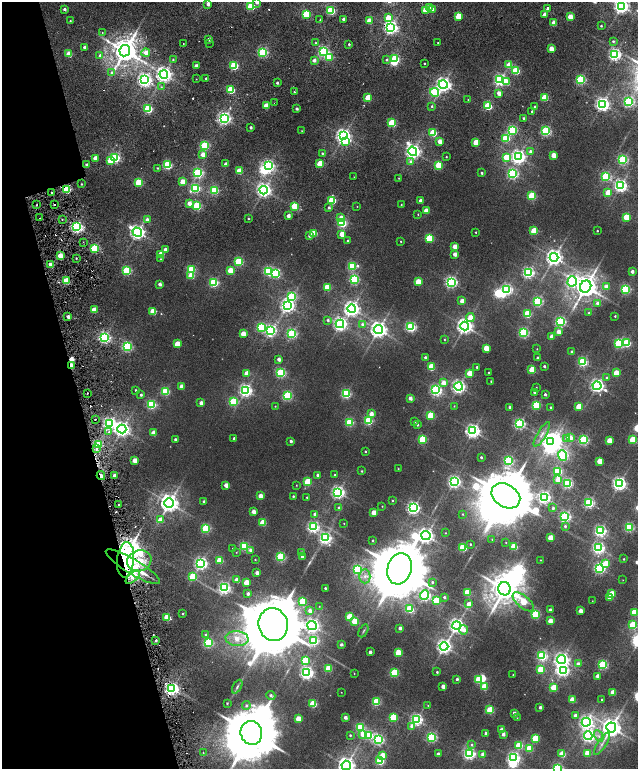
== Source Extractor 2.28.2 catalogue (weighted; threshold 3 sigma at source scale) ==
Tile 5 of 4 x 4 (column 1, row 2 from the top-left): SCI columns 236-1506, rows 3294-4826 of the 5576 x 6577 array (HDU 1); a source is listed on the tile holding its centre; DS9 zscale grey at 2 x 2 block average (1 PNG px = mean of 2 x 2 image px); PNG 640 x 771 px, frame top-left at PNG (2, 2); each listed source drawn as its Kron ellipse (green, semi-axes under 4 px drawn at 4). Shown black and unused: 14% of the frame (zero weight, under 2 of 6 exposures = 9% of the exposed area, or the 3 px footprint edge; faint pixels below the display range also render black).
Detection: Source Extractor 2.28.2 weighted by HDU 2 'WHT'; one run over the whole footprint, this tile lists its part. Background 0.0104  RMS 0.0064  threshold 0.0261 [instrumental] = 3 sigma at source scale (4.09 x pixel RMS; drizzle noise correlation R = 1.36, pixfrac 0.8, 0.0396/0.0396 arcsec/px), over >= 5 px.
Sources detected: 519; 1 too faint to see at this stretch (2 x 2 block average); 14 inside a brighter object's white glare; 6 cosmic-ray / hot-pixel residue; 2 long thin detections or spike segments (spike, bleed or trail) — neither listed nor drawn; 1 inside a brighter listed object's ellipse — not listed separately; the other 495 listed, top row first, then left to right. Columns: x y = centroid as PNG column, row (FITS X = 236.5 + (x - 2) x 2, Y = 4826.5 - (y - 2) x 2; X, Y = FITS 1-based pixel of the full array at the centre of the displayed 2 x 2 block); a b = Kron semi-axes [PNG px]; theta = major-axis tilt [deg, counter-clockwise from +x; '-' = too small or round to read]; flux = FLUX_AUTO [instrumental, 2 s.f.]
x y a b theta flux
257 2 3 3 - 5.2
208 4 3 3 - 5.3
251 6 3 3 - 77
621 6 4 4 - 520
429 8 3 3 - 28
547 8 3 2 - 14
64 9 3 3 - 3.3
433 9 3 3 - 8.6
331 10 3 3 - 120
425 10 3 3 - 23
306 14 3 3 - 70
545 15 3 3 - 14
458 16 3 3 - 37
570 17 3 3 - 24
388 18 4 3 - 29
343 19 3 2 - 3.2
320 20 2 2 - 0.69
70 21 2 2 - 1.1
369 21 3 3 - 18
554 23 3 3 - 21
601 26 2 2 - 1.4
391 27 4 4 - 430
103 33 2 2 - 1.3
209 39 3 2 - 4.7
613 41 3 2 - 1.8
438 42 2 2 - 1.3
183 43 2 2 - 0.73
209 43 2 2 - 1.9
315 43 3 3 - 1.6
349 44 2 2 - 1.5
84 47 3 3 - 2.9
551 49 3 3 - 21
125 51 5 5 - 2000
146 52 4 4 - 9.8
263 52 3 3 - 180
323 52 3 3 - 200
69 54 3 3 - 24
615 54 4 4 - 300
100 55 3 3 - 2.5
329 57 3 3 - 72
386 59 3 3 - 1.9
395 59 3 3 - 130
173 60 2 2 - 2.5
314 60 3 3 - 5.3
424 63 2 2 - 1
509 65 3 3 - 27
196 66 3 3 - 6.7
234 66 3 3 - 110
516 71 3 3 - 77
111 72 3 3 - 3.6
164 74 4 4 - 520
206 78 2 2 - 1.6
196 79 2 2 - 0.55
145 80 4 4 - 400
500 80 4 4 - 290
580 80 3 3 - 150
507 82 4 3 - 18
277 83 2 2 - 2.5
443 84 4 4 - 460
161 87 3 2 - 1.4
231 90 3 3 - 70
294 92 2 2 - 1.5
434 92 4 4 - 130
499 93 3 2 - 11
545 97 3 3 - 66
368 98 3 3 - 46
468 100 2 2 - 0.49
629 102 3 3 - 180
274 103 2 2 - 0.7
602 104 4 4 - 410
266 106 3 3 - 20
432 106 3 3 - 1.6
488 106 3 3 - 93
535 106 2 2 - 2.1
148 109 3 3 - 110
297 109 2 2 - 3.7
532 111 2 2 - 1.4
224 118 4 4 - 360
523 118 2 2 - 1.8
392 123 3 3 - 90
251 127 2 2 - 3.7
512 130 3 3 - 160
302 131 2 2 - 0.51
546 131 3 3 - 180
433 133 3 3 - 82
343 136 4 4 - 480
506 138 3 3 - 91
439 141 3 2 - 14
345 142 4 3 - 84
476 142 3 3 - 32
204 146 3 3 - 120
413 151 5 4 - 520
530 151 3 3 - 4.2
322 153 3 2 - 1.7
203 155 3 3 - 16
553 155 3 3 - 22
446 157 2 2 - 0.99
506 157 3 3 - 42
518 157 4 4 - 420
95 158 3 3 - 13
115 158 4 3 - 170
110 160 3 3 - 26
623 160 3 3 - 180
411 162 4 4 - 5.4
226 164 2 2 - 5.8
320 164 3 3 - 55
86 165 3 2 - 3.3
167 165 3 3 - 120
439 165 3 3 - 69
268 166 4 4 - 280
157 168 2 2 - 0.96
239 171 3 3 - 30
198 173 3 3 - 190
482 173 2 2 - 1.9
513 174 4 3 - 200
606 176 3 3 - 120
354 177 2 2 - 0.68
399 178 2 2 - 0.71
139 182 3 3 - 85
183 182 3 3 - 27
81 184 2 2 - 1.1
620 186 4 4 - 340
195 188 4 3 - 140
67 189 3 3 - 110
214 190 3 3 - 110
264 190 4 4 - 470
51 192 2 2 - 1.3
608 193 3 3 - 38
532 196 3 3 - 89
332 200 3 3 - 83
420 201 3 2 - 7.8
189 203 3 3 - 12
54 204 2 2 - 2
401 204 2 2 - 0.79
37 205 2 2 - 1.1
197 206 3 3 - 120
295 206 3 3 - 88
357 206 2 2 - 0.57
329 208 3 3 - 2.5
426 211 3 3 - 20
418 214 2 2 - 0.8
288 216 2 2 - 7.9
626 217 3 3 - 55
40 218 2 2 - 0.75
341 218 3 3 - 15
147 219 3 3 - 4.6
248 219 2 2 - 1.1
62 220 2 2 - 1.5
342 223 3 3 - 150
77 227 3 3 - 290
534 231 3 3 - 56
597 231 2 2 - 1.2
137 232 5 4 - 460
476 232 2 2 - 0.95
314 233 3 3 - 40
342 234 3 3 - 21
309 236 3 3 - 3
429 238 3 3 - 73
347 240 3 2 - 1.1
401 241 2 2 - 0.82
83 242 2 2 - 1.1
455 247 3 3 - 20
95 248 4 3 - 120
165 249 3 2 - 5
161 254 3 3 - 29
455 254 3 2 - 9.7
60 256 3 2 - 23
554 257 4 4 - 650
76 258 2 2 - 1.1
161 259 3 2 - 0.9
239 262 3 3 - 120
51 265 3 2 - 24
352 266 4 3 - 110
191 269 3 3 - 89
230 270 3 3 - 32
127 271 3 3 - 130
268 271 3 3 - 140
632 271 2 2 - 6.9
276 273 4 3 - 130
528 273 4 4 - 250
191 276 3 3 - 27
354 279 3 3 - 150
66 281 3 3 - 60
572 281 5 4 - 220
214 282 3 3 - 140
418 282 3 3 - 39
451 282 4 4 - 280
160 284 3 2 - 5.6
606 286 4 4 - 8.6
327 287 3 3 - 62
586 287 6 5 - 1600
507 289 4 4 - 210
625 289 3 3 - 140
292 296 4 3 - 130
462 301 3 3 - 15
538 301 3 3 - 170
597 303 4 3 - 3.3
287 305 4 4 - 440
352 309 4 4 - 540
94 310 3 3 - 30
153 311 3 3 - 38
589 313 2 2 - 1.8
527 314 3 3 - 67
615 316 2 2 - 1.2
68 317 2 2 - 8.7
470 317 4 3 - 18
328 320 3 3 - 2.4
560 322 3 3 - 200
340 324 4 4 - 360
362 324 4 4 - 3.5
465 326 4 4 - 620
261 327 3 3 - 120
411 327 4 3 - 190
378 329 4 4 - 700
270 330 4 4 - 230
523 332 3 3 - 170
558 332 3 2 - 13
243 334 3 3 - 24
292 334 3 3 - 170
552 336 3 3 - 13
104 338 4 3 - 290
444 339 3 2 - 0.91
619 343 3 3 - 140
627 343 3 3 - 99
177 344 3 3 - 32
127 347 4 3 - 160
486 348 3 3 - 27
537 349 2 2 - 0.63
572 352 2 2 - 5.7
425 357 2 2 - 3.4
538 358 2 2 - 3.9
279 359 3 2 - 6.6
583 362 3 3 - 170
71 366 3 2 - 43
544 366 2 2 - 2.7
431 367 3 3 - 59
477 367 2 2 - 2.1
532 370 3 3 - 53
489 372 2 2 - 0.73
247 373 3 3 - 21
281 373 3 3 - 160
469 373 3 3 - 21
616 373 3 3 - 30
607 378 3 3 - 2.6
491 381 2 2 - 0.91
443 383 3 3 - 12
181 386 3 3 - 13
459 386 4 4 - 350
597 386 4 4 - 410
536 387 2 2 - 0.46
135 390 2 2 - 1.3
246 390 4 4 - 320
436 390 4 4 - 270
165 391 3 3 - 89
535 392 2 2 - 4.3
87 393 2 2 - 2.1
346 394 3 3 - 160
545 394 2 2 - 2.9
141 395 2 2 - 2.8
287 396 3 3 - 150
410 398 3 2 - 9.7
233 402 3 3 - 88
201 403 3 2 - 8.9
151 404 3 3 - 140
536 405 3 3 - 98
275 406 2 2 - 0.78
454 406 2 2 - 0.75
510 407 2 2 - 4.3
550 407 2 2 - 1.4
579 407 3 3 - 44
371 414 3 3 - 11
431 415 3 3 - 76
95 419 2 2 - 1.4
368 421 3 3 - 110
349 422 3 3 - 99
414 422 3 3 - 1.1
110 424 4 4 - 360
417 424 3 2 - 4.5
519 424 3 3 - 210
122 429 4 4 - 510
473 431 4 4 - 420
109 432 2 2 - 1.7
153 433 3 3 - 20
542 434 14 4 59 7.3
570 437 3 3 - 11
234 438 2 2 - 2.7
567 438 4 3 - 7.8
175 439 2 2 - 3.4
422 439 3 3 - 94
583 440 3 3 - 160
633 440 3 3 - 77
291 441 2 2 - 3.8
609 441 3 3 - 28
550 442 4 3 - 520
99 444 3 3 - 65
96 449 4 3 - 3.3
365 451 2 2 - 1.3
562 455 5 4 - 160
481 457 2 2 - 2.5
135 460 3 3 - 20
509 461 3 3 - 180
600 461 3 3 - 31
398 469 2 2 - 0.72
361 471 3 3 - 1.2
558 471 3 3 - 110
114 475 2 2 - 6.7
318 475 2 2 - 3.8
335 475 3 2 - 1.5
101 476 4 2 - 13
558 480 4 3 - 14
307 482 3 3 - 69
454 482 4 4 - 320
568 483 3 3 - 170
619 484 4 4 - 410
226 485 3 3 - 13
296 485 2 2 - 0.61
338 492 4 4 - 350
260 496 3 3 - 13
293 496 2 2 - 1.7
506 496 15 11 -32 12000
307 497 2 2 - 1.2
544 497 4 4 - 310
392 500 2 2 - 1.4
204 501 2 2 - 3
169 503 5 5 - 880
589 503 3 3 - 200
118 504 2 2 - 1.4
382 506 2 2 - 0.64
339 508 3 3 - 2.4
413 508 4 4 - 340
553 508 3 3 - 2.8
253 512 3 3 - 12
374 513 3 3 - 21
315 514 3 2 - 5.9
462 514 2 2 - 0.88
565 517 3 3 - 240
160 520 3 3 - 18
263 522 3 3 - 39
344 523 2 2 - 0.54
565 526 3 3 - 2.4
313 527 4 4 - 230
629 527 3 3 - 150
206 528 3 3 - 130
600 531 4 4 - 250
445 533 2 2 - 0.62
426 536 4 4 - 570
325 538 4 4 - 290
550 538 3 3 - 23
492 539 2 2 - 0.76
373 540 2 2 - 1
506 542 2 2 - 0.69
470 544 2 2 - 1.4
244 546 3 3 - 120
514 546 3 3 - 49
463 547 3 3 - 86
598 548 4 4 - 270
233 549 2 2 - 0.94
251 550 3 3 - 6
236 552 2 2 - 0.61
301 552 3 3 - 2
280 557 3 3 - 130
302 557 2 2 - 6.4
624 559 2 2 - 1.1
126 560 18 8 84 600
220 560 3 3 - 39
255 560 2 2 - 0.81
540 560 2 2 - 0.54
139 561 12 10 19 28
201 563 4 4 - 320
606 564 3 3 - 42
133 567 31 7 -31 340
599 568 4 3 - 230
358 569 3 3 - 160
399 569 16 12 74 14000
257 573 3 2 - 7.8
365 576 7 5 90 7.1
133 577 9 4 40 9.6
193 577 3 3 - 76
237 580 3 3 - 16
623 580 2 2 - 0.41
246 582 3 3 - 27
432 582 4 3 - 2
224 588 4 4 - 270
325 588 2 2 - 1.8
504 589 6 6 - 2500
467 592 3 3 - 61
248 594 2 2 - 5.1
612 594 3 3 - 38
424 595 5 4 - 280
444 597 3 3 - 2.6
610 597 3 3 - 15
436 600 3 3 - 72
302 601 3 3 - 69
592 601 2 2 - 0.51
523 602 13 6 -40 38
469 604 3 3 - 14
319 606 3 2 - 0.69
410 609 3 3 - 76
550 610 2 2 - 4.4
310 611 4 3 - 8.4
580 611 3 2 - 15
634 612 3 3 - 44
182 614 2 2 - 1.1
535 614 3 3 - 110
167 617 3 3 - 50
349 617 3 3 - 35
355 621 3 3 - 67
550 621 3 3 - 18
273 625 16 14 -75 19000
312 625 4 4 - 420
457 625 4 4 - 480
633 625 3 3 - 84
400 628 2 2 - 4.7
464 630 4 3 - 10
363 631 7 3 61 1.9
206 635 4 3 - 2.1
237 639 11 7 -4 19
156 640 2 2 - 3.2
314 641 4 4 - 170
208 643 3 3 - 140
341 644 2 2 - 3.7
444 646 4 4 - 470
370 652 2 2 - 4.8
398 653 3 3 - 42
542 656 3 3 - 170
561 659 4 4 - 490
305 660 3 3 - 48
578 664 3 3 - 9.6
603 665 3 3 - 150
329 668 3 3 - 50
540 669 3 3 - 46
563 670 4 3 - 240
437 672 3 2 - 1.5
307 673 4 4 - 360
354 673 2 2 - 0.57
394 673 3 3 - 95
513 675 2 2 - 0.69
598 676 3 2 - 12
457 679 2 2 - 3.2
479 679 3 3 - 67
443 686 3 2 - 9.8
237 687 7 3 61 2.4
484 687 3 3 - 42
554 687 3 3 - 38
172 689 4 3 - 410
341 692 2 2 - 0.42
613 692 3 3 - 23
271 695 4 3 - 3.3
602 699 2 2 - 1.1
572 700 3 3 - 25
376 702 3 3 - 83
227 703 2 2 - 1
313 704 3 3 - 60
428 705 3 2 - 0.66
246 706 4 4 - 3
540 707 2 2 - 4.5
490 710 3 3 - 71
514 713 2 2 - 6.5
575 716 3 3 - 6.2
345 717 2 2 - 6.3
393 717 3 3 - 71
517 718 2 2 - 0.45
298 719 3 3 - 23
416 719 4 4 - 290
586 722 4 4 - 390
412 726 4 3 - 8.2
611 727 5 5 - 1100
360 728 3 3 - 120
502 730 3 3 - 16
251 733 12 10 -73 11000
486 733 2 2 - 6.5
363 734 3 3 - 16
503 734 3 2 - 5.5
350 735 2 2 - 1.6
369 735 3 3 - 110
588 736 4 4 - 280
599 736 6 4 -64 3.9
432 737 3 3 - 180
535 738 3 3 - 59
378 739 4 3 - 200
602 744 13 3 56 5
472 745 4 3 - 2.2
519 745 3 3 - 56
530 748 3 3 - 53
203 753 2 2 - 0.86
469 753 4 4 - 280
588 753 3 3 - 34
438 754 2 2 - 4.5
483 754 3 2 - 12
562 754 3 3 - 35
382 755 3 3 - 19
514 758 4 4 - 310
380 761 3 3 - 120
346 765 4 4 - 760
557 768 3 3 - 150
Overlapping masked pixels (flux is a lower limit): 5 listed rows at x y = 391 27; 71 366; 101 476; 126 560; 133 567
Isophote crosses this tile's border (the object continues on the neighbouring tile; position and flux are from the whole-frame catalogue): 5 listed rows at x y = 257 2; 621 6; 634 612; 346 765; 557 768